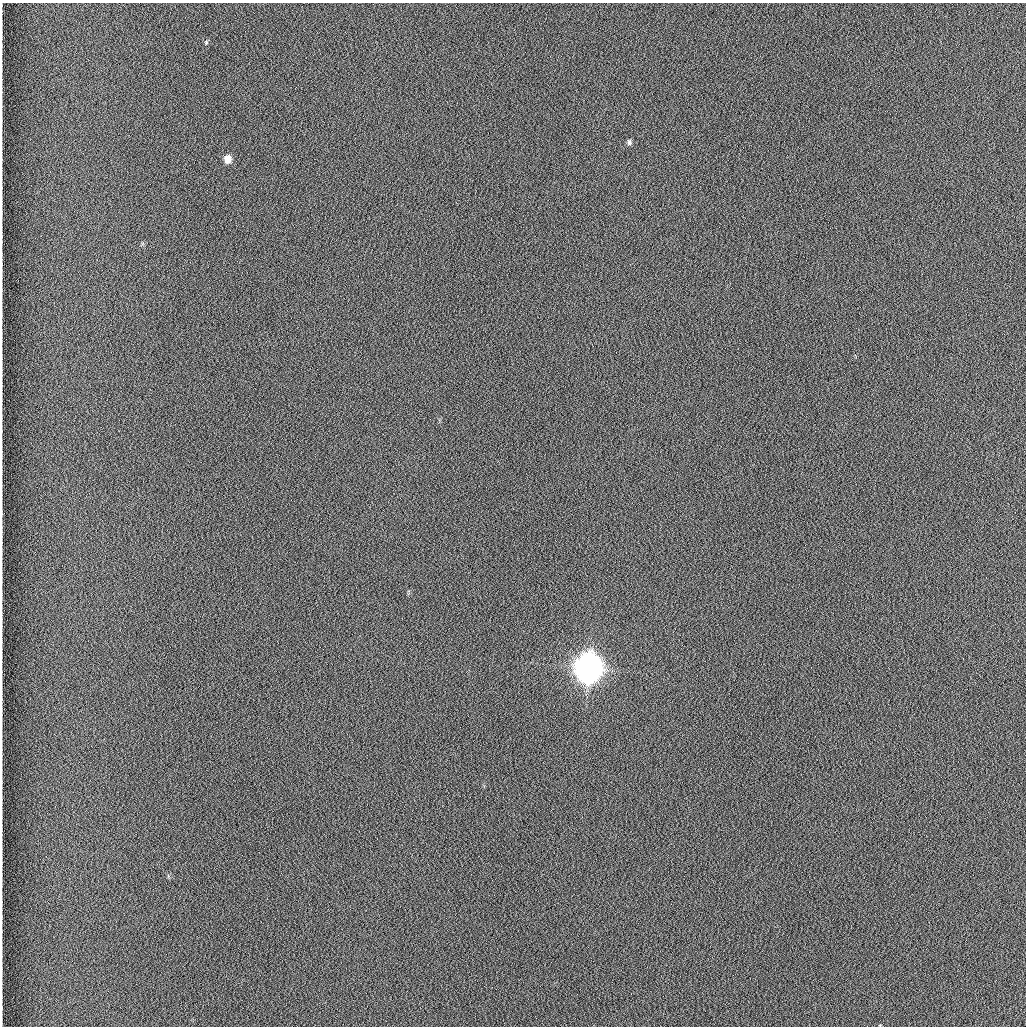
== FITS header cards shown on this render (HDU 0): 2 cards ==
NAXIS1  =                 1024 /fastest changing axis
NAXIS2  =                 1024 /next to fastest changing axis

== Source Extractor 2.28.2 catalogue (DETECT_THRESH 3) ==
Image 1024 x 1024 px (HDU 0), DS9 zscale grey, 1 PNG px = 1 image px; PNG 1028 x 1028 px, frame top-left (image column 1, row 1024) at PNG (2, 3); no overlay
Background 1260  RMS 5.9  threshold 17.7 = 3 sigma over >= 5 px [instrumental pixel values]
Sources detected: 4; all 4 listed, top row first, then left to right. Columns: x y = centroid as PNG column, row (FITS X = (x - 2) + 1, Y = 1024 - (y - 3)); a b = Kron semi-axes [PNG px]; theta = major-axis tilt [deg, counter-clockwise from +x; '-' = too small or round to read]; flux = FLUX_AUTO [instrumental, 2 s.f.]
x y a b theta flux
206 42 6 4 72 620
629 142 7 5 85 850
227 159 7 6 - 3800
588 668 10 9 - 970000